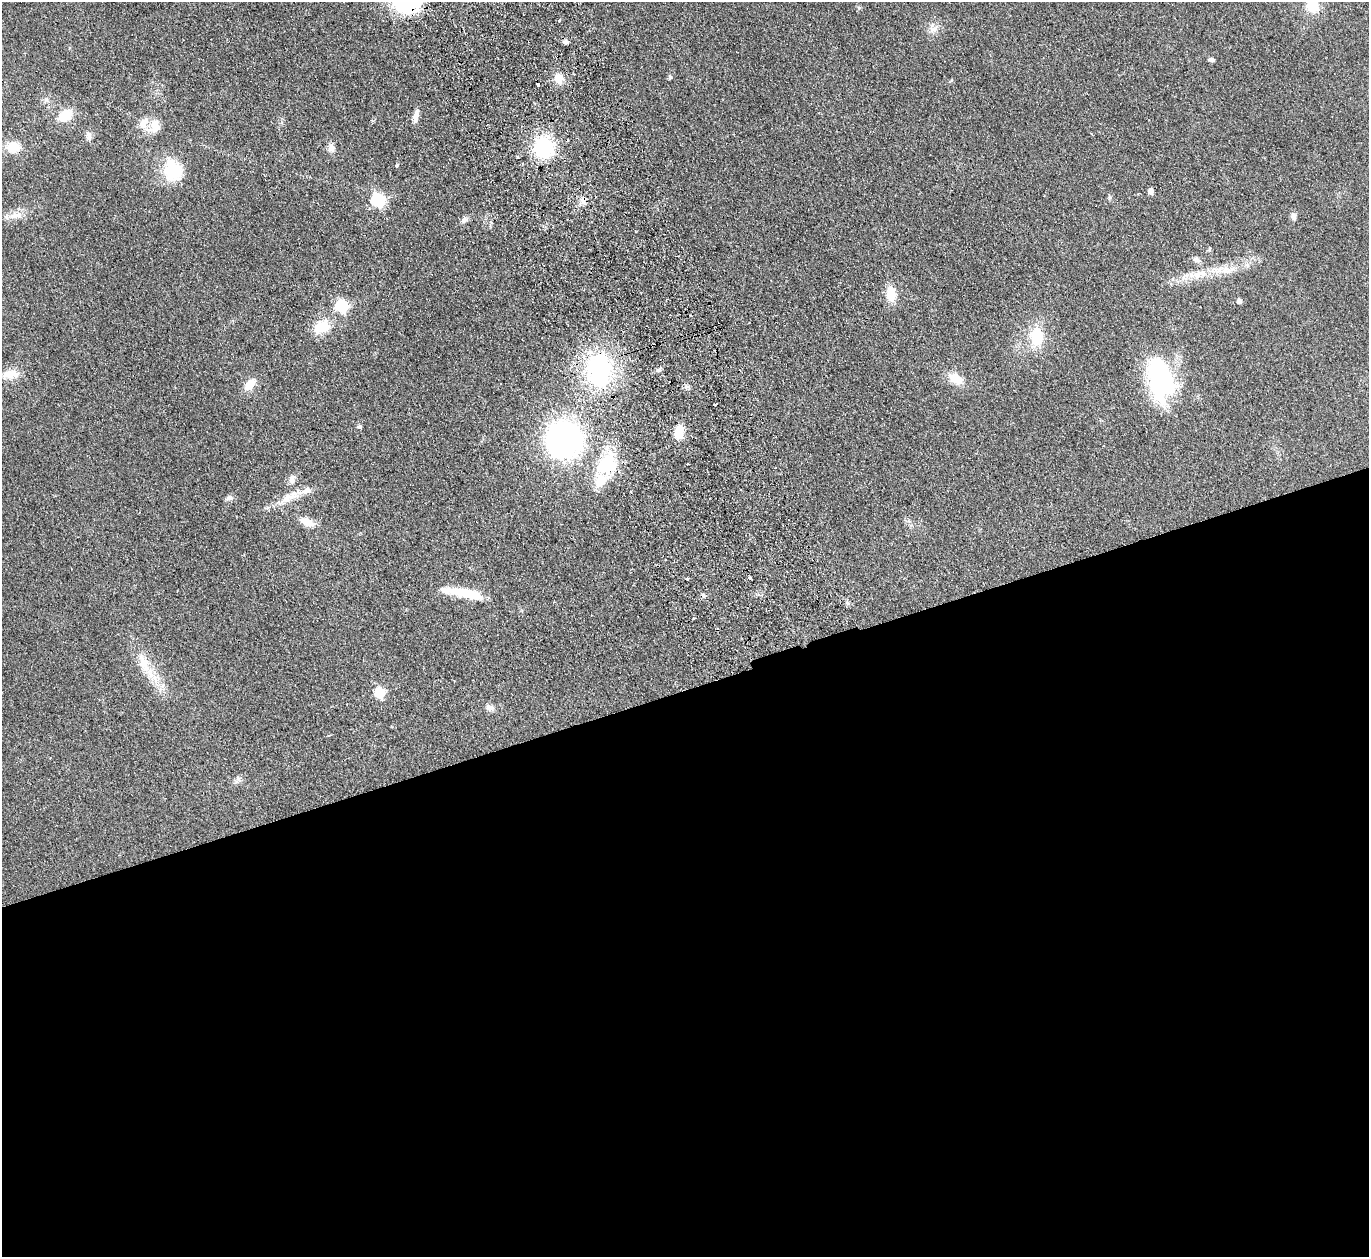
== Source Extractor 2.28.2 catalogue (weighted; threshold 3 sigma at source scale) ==
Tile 15 of 4 x 4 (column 3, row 4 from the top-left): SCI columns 2789-4155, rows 305-1559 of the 5577 x 5501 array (HDU 1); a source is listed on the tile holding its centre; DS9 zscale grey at full resolution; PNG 1371 x 1259 px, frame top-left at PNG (2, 2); no overlay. Shown black and unused: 45% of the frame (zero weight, under 2 of 3 exposures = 3% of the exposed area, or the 3 px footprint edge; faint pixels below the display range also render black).
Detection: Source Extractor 2.28.2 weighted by HDU 2 'WHT'; one run over the whole footprint, this tile lists its part. Background 0.0847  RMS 0.0093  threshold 0.0421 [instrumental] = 3 sigma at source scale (4.5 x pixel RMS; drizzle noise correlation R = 1.50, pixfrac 1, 0.05/0.05 arcsec/px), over >= 5 px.
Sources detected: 70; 3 inside a brighter object's white glare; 6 cosmic-ray / hot-pixel residue — not listed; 4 inside a brighter listed object's ellipse — not listed separately; the other 57 listed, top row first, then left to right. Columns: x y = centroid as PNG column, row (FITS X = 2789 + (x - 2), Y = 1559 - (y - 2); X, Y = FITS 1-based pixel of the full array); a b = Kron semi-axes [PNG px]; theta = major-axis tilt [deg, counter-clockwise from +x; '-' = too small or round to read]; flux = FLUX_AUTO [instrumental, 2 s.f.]
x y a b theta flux
406 2 27 22 -18 93
1313 6 13 12 - 19
559 20 3 3 - 3.3
933 29 15 8 -2 6.1
565 42 7 5 -14 2.4
1212 60 6 5 - 2.3
670 77 6 5 - 1.3
558 78 12 9 -76 10
65 115 16 12 35 18
416 116 15 6 76 5.8
155 127 19 12 73 11
88 136 10 7 89 4.4
13 147 16 12 -5 15
544 147 21 19 -62 59
331 148 10 9 - 4.5
397 165 4 3 - 1.8
173 171 25 20 -65 37
1150 191 5 4 - 6.9
1138 193 3 3 - 0.89
377 201 7 6 - 130
16 215 20 10 6 9.8
1293 216 9 6 -79 3.8
464 220 9 7 19 3.4
1196 259 12 6 -38 3.2
1199 274 26 10 14 17
891 294 15 10 -85 18
1239 301 5 4 - 3.8
341 306 6 6 - 100
322 327 22 16 16 21
1037 336 15 11 90 36
599 370 36 22 -90 120
10 374 23 11 1 12
956 379 16 11 -31 15
1163 382 45 22 -56 92
250 384 17 10 53 11
687 386 7 4 0 2
715 404 4 3 - 7.8
359 427 7 4 -10 1.5
679 432 11 7 86 21
564 440 36 35 - 220
606 464 37 24 55 54
687 464 3 2 - 0.73
292 479 12 8 84 4.4
289 497 27 11 21 15
229 498 10 6 32 2.9
307 522 16 9 -26 11
750 578 3 3 - 1.5
687 579 3 3 - 3.4
462 593 33 11 -6 25
848 603 7 4 -36 1.7
143 663 28 13 -72 20
162 686 7 4 19 2.2
379 693 7 6 - 48
347 704 2 2 - 0.54
489 707 10 7 -9 3.9
329 735 4 3 - 1.1
238 779 10 5 -65 2.6
Overlapping masked pixels (flux is a lower limit): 1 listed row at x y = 406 2
Isophote crosses this tile's border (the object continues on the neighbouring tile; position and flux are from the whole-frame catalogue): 2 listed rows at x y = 406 2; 1313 6
Unlisted compact peaks at least as high as the median listed source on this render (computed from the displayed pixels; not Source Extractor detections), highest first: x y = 659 370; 1109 198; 46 100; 951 80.